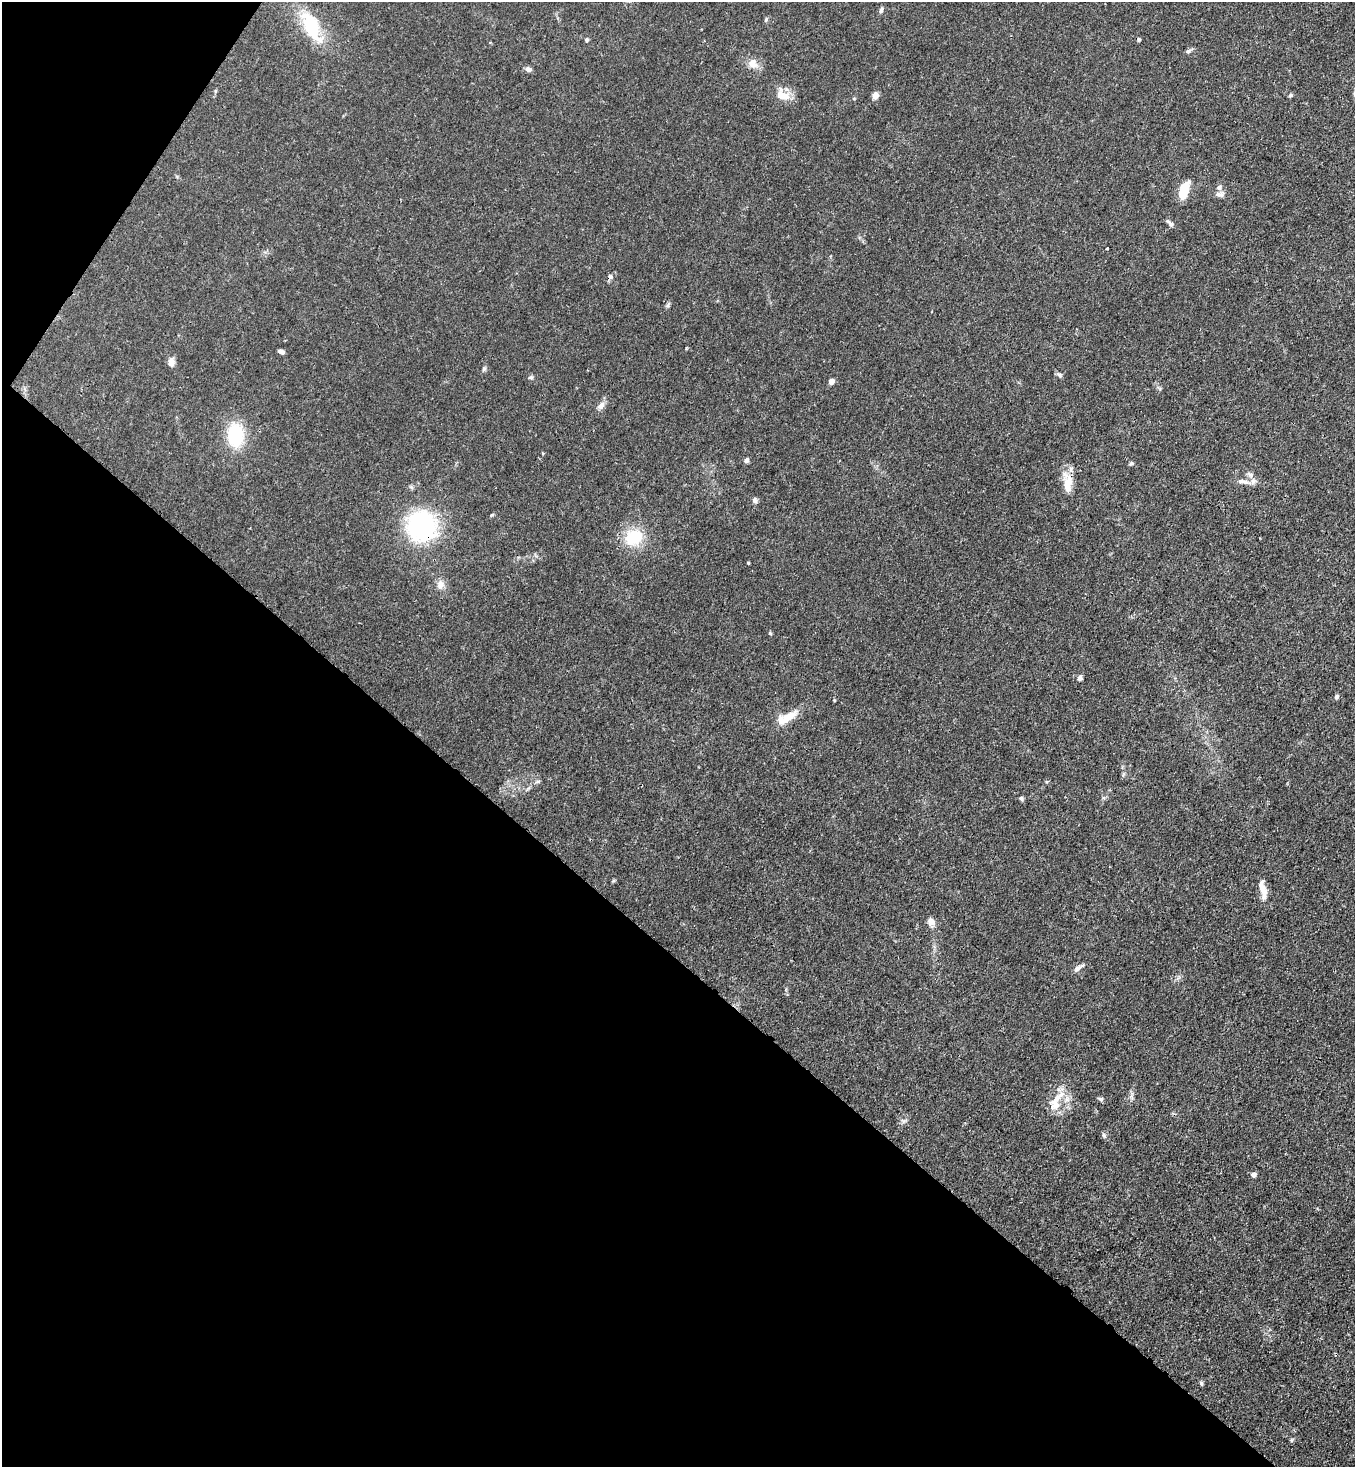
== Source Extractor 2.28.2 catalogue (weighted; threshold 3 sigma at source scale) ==
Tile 9 of 4 x 4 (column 1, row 3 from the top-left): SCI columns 364-1716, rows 1525-2989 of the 6000 x 5977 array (HDU 1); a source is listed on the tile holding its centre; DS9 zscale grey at full resolution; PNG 1357 x 1469 px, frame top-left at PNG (2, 2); no overlay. Shown black and unused: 37% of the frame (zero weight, under 3 of 4 exposures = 7% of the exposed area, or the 3 px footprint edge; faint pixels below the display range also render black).
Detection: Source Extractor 2.28.2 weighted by HDU 2 'WHT'; one run over the whole footprint, this tile lists its part. Background 0.0193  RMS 0.0026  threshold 0.0116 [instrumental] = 3 sigma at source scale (4.5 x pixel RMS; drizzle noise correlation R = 1.50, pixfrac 1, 0.05/0.05 arcsec/px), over >= 5 px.
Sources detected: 55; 1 cosmic-ray / hot-pixel residue — not listed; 4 inside a brighter listed object's ellipse — not listed separately; the other 50 listed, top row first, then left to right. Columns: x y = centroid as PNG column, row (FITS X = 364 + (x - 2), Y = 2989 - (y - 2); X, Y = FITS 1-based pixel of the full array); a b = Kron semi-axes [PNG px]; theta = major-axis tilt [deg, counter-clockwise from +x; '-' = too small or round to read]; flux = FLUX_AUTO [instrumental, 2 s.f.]
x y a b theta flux
881 10 8 5 74 0.56
766 19 7 5 72 0.43
311 26 36 16 -63 13
587 40 6 5 - 0.44
1188 51 6 5 - 0.52
752 63 13 13 - 2.3
528 69 7 6 - 0.88
782 95 17 11 -25 4.3
1290 95 6 4 23 0.39
875 96 7 7 - 1.3
1219 187 8 6 28 0.79
1183 191 16 8 72 6.3
1219 194 12 6 -13 1
1170 223 13 4 -40 0.71
1107 248 3 2 - 0.21
668 305 7 4 71 0.46
281 352 7 4 -18 0.76
171 362 11 8 90 1.3
484 369 7 5 69 0.45
1059 375 8 5 -32 0.56
531 377 7 4 6 0.42
831 382 6 5 - 1.6
601 406 11 7 50 1.3
236 435 27 18 90 13
747 460 6 5 - 0.65
1131 463 6 5 - 0.4
1241 481 9 6 2 0.9
1253 481 11 7 73 1.3
1067 487 24 10 -78 3.4
754 500 8 6 -46 0.61
421 526 34 33 - 30
634 537 22 17 33 9.3
440 584 12 10 78 1.8
770 633 5 4 - 0.28
1080 678 6 5 - 0.79
1336 697 6 5 - 0.52
834 700 4 3 - 0.2
788 717 24 9 33 4.1
538 781 7 4 19 0.37
1021 798 6 5 - 0.49
1263 889 24 7 -78 3
931 922 9 8 - 1.6
1077 968 12 6 42 1
1101 1099 7 5 -23 0.56
1055 1104 17 15 -65 4
904 1120 9 4 -8 0.55
1104 1135 7 5 -68 0.53
1253 1175 5 5 - 1.1
1202 1383 7 4 -81 0.36
1291 1440 6 4 89 0.34
Overlapping masked pixels (flux is a lower limit): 2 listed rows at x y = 1067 487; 421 526
Unlisted compact peaks at least as high as the median listed source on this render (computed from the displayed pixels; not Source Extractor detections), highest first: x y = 748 563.